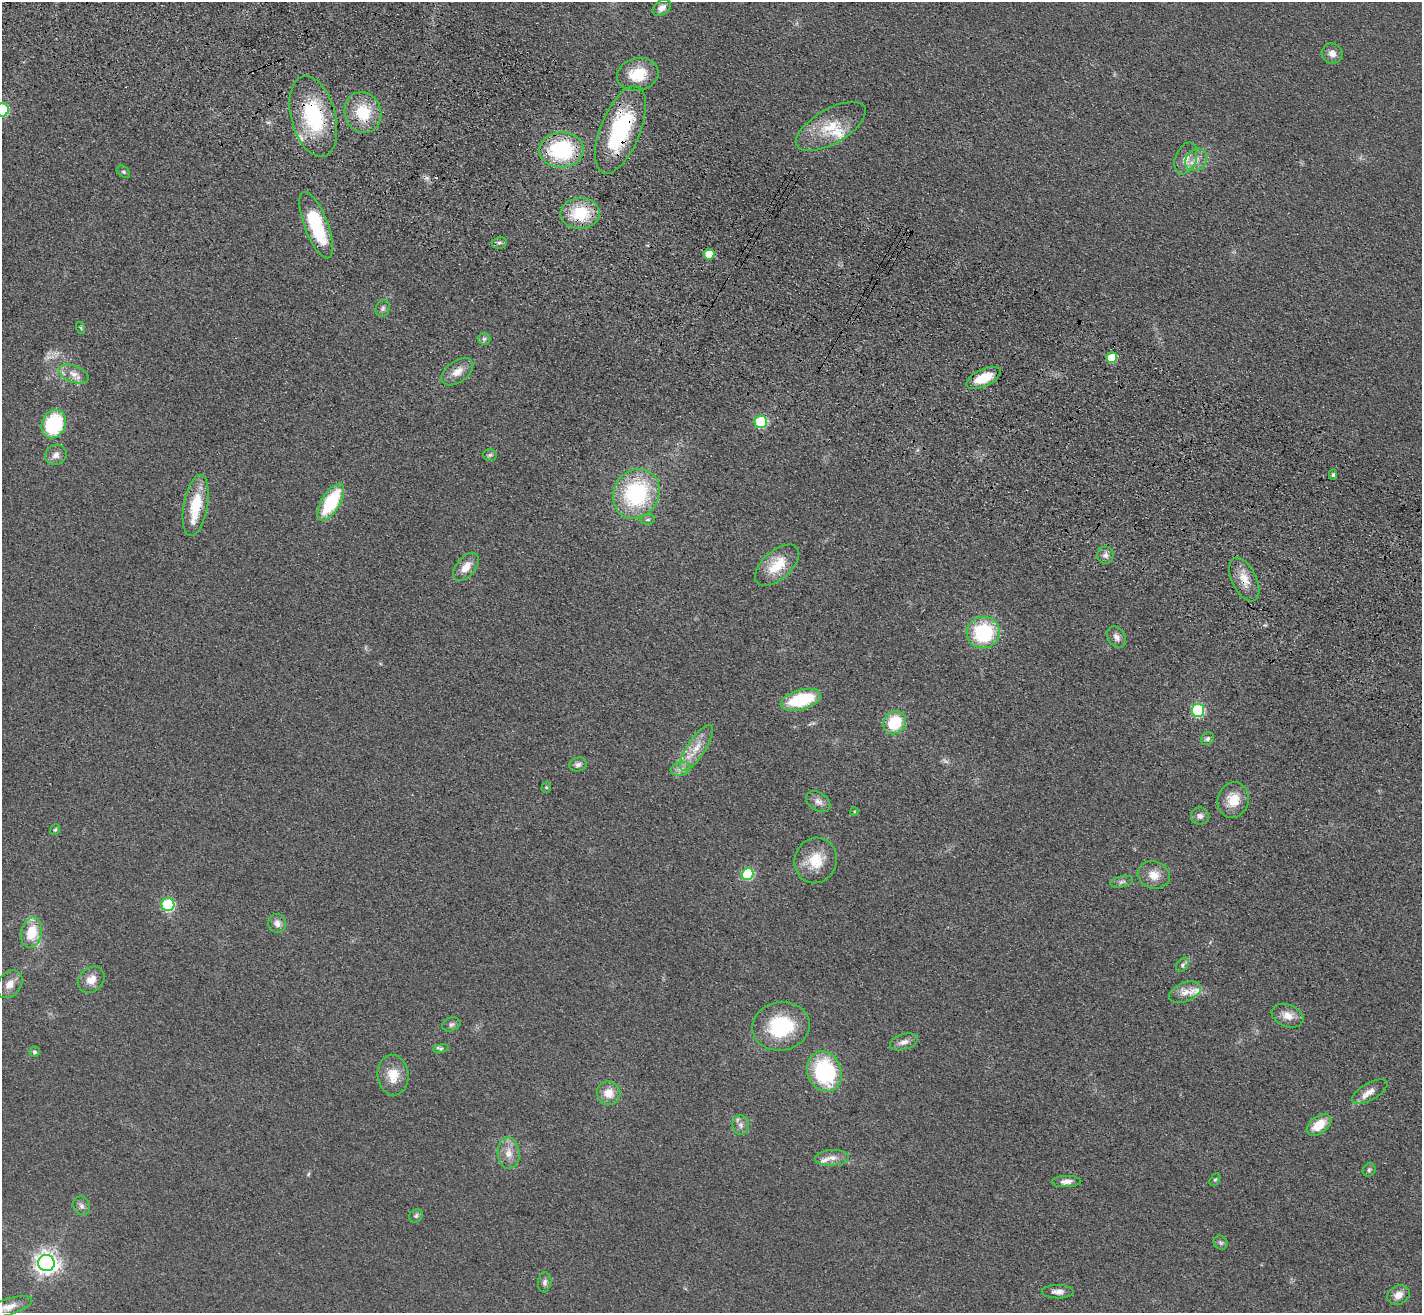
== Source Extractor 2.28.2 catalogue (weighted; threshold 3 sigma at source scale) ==
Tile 11 of 4 x 4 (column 3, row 3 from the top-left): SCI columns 2909-4328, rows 1568-2878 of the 5814 x 5891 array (HDU 1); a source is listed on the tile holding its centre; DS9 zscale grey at full resolution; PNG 1424 x 1315 px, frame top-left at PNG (2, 2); each listed source drawn as its Kron ellipse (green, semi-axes under 4 px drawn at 4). Shown black and unused: <1% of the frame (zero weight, under 3 of 4 exposures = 6% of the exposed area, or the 3 px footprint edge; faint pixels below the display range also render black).
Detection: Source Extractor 2.28.2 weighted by HDU 2 'WHT'; one run over the whole footprint, this tile lists its part. Background 0.067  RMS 0.0077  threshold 0.0347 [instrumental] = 3 sigma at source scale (4.5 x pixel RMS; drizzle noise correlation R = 1.50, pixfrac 1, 0.05/0.05 arcsec/px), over >= 5 px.
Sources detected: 98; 3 too faint to see at this stretch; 2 cosmic-ray / hot-pixel residue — neither listed nor drawn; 6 inside a brighter listed object's ellipse — not listed separately; the other 87 listed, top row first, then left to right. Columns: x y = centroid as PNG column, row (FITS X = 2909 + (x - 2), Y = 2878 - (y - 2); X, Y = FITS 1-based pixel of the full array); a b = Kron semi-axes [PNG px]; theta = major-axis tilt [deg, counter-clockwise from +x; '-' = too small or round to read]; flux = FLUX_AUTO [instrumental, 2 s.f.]
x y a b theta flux
662 8 10 7 36 5.1
1332 54 10 10 - 5.8
638 74 21 16 14 22
2 110 7 6 - 58
363 112 20 18 -71 29
313 116 41 22 -75 70
831 126 39 17 30 28
620 130 47 20 68 82
561 150 22 17 2 76
1186 158 16 10 69 8.3
1196 160 12 10 45 7.2
123 172 7 5 -40 1.6
580 213 20 15 3 34
316 225 35 11 -69 53
499 243 7 5 11 2
709 254 5 5 - 17
383 308 9 7 66 2.5
81 328 6 4 -72 1.1
484 339 6 6 - 1.9
1112 358 5 5 - 22
457 372 18 10 36 9
74 374 15 8 -21 7.1
983 378 18 8 25 20
761 422 6 6 - 63
54 424 15 11 68 62
56 455 11 9 32 4.7
490 455 7 6 - 1.8
1333 475 5 4 - 1.7
636 494 25 22 58 91
331 502 21 9 59 52
196 505 31 12 80 28
647 520 7 5 6 1.7
1105 555 8 8 - 3.6
777 565 27 14 42 23
466 567 16 9 50 9.7
1244 580 23 12 -64 13
983 632 16 15 - 65
1116 637 11 8 -56 4.1
801 700 21 10 16 49
1198 710 6 6 - 76
895 723 12 10 51 32
1208 739 7 6 - 2.2
696 748 26 9 57 14
578 764 9 7 15 2.9
680 769 10 7 17 4.3
546 787 5 4 - 1.2
1233 800 18 15 73 16
818 802 13 9 -33 4.8
854 812 4 3 - 0.74
1200 816 9 8 - 3.5
55 830 6 4 52 1.2
816 860 23 21 68 22
748 874 6 6 - 60
1154 875 16 13 -17 11
1122 882 11 5 12 2.5
168 905 6 6 - 71
277 923 9 8 - 5.1
31 932 15 10 78 23
1182 965 8 5 51 2
91 980 14 11 42 9
10 984 15 11 53 8
1185 992 16 9 22 8.1
1287 1016 16 11 -21 9.1
451 1024 9 7 19 2.5
781 1026 29 24 10 56
904 1042 14 7 17 4.8
441 1048 8 4 10 1.6
34 1052 5 5 - 1.7
824 1071 20 17 -68 84
393 1075 20 15 -86 15
1370 1092 20 8 30 7.6
609 1093 12 11 - 11
741 1125 9 8 - 4.1
1319 1125 14 8 38 16
509 1153 16 11 -86 9.1
832 1158 17 7 3 6.5
1369 1170 7 6 - 1.7
1215 1180 7 4 61 1.3
1066 1182 15 5 2 4.3
81 1206 9 8 - 3.3
416 1216 7 6 - 1.9
1221 1243 7 6 - 1.8
46 1263 8 8 - 630
545 1282 10 6 83 2.9
1058 1292 16 6 0 4.9
1398 1295 12 9 29 6.3
8 1307 25 8 18 8.5
Overlapping masked pixels (flux is a lower limit): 6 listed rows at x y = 363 112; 313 116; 620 130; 561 150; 580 213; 1244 580
Isophote crosses this tile's border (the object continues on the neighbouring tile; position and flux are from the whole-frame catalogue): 2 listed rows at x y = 2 110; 8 1307